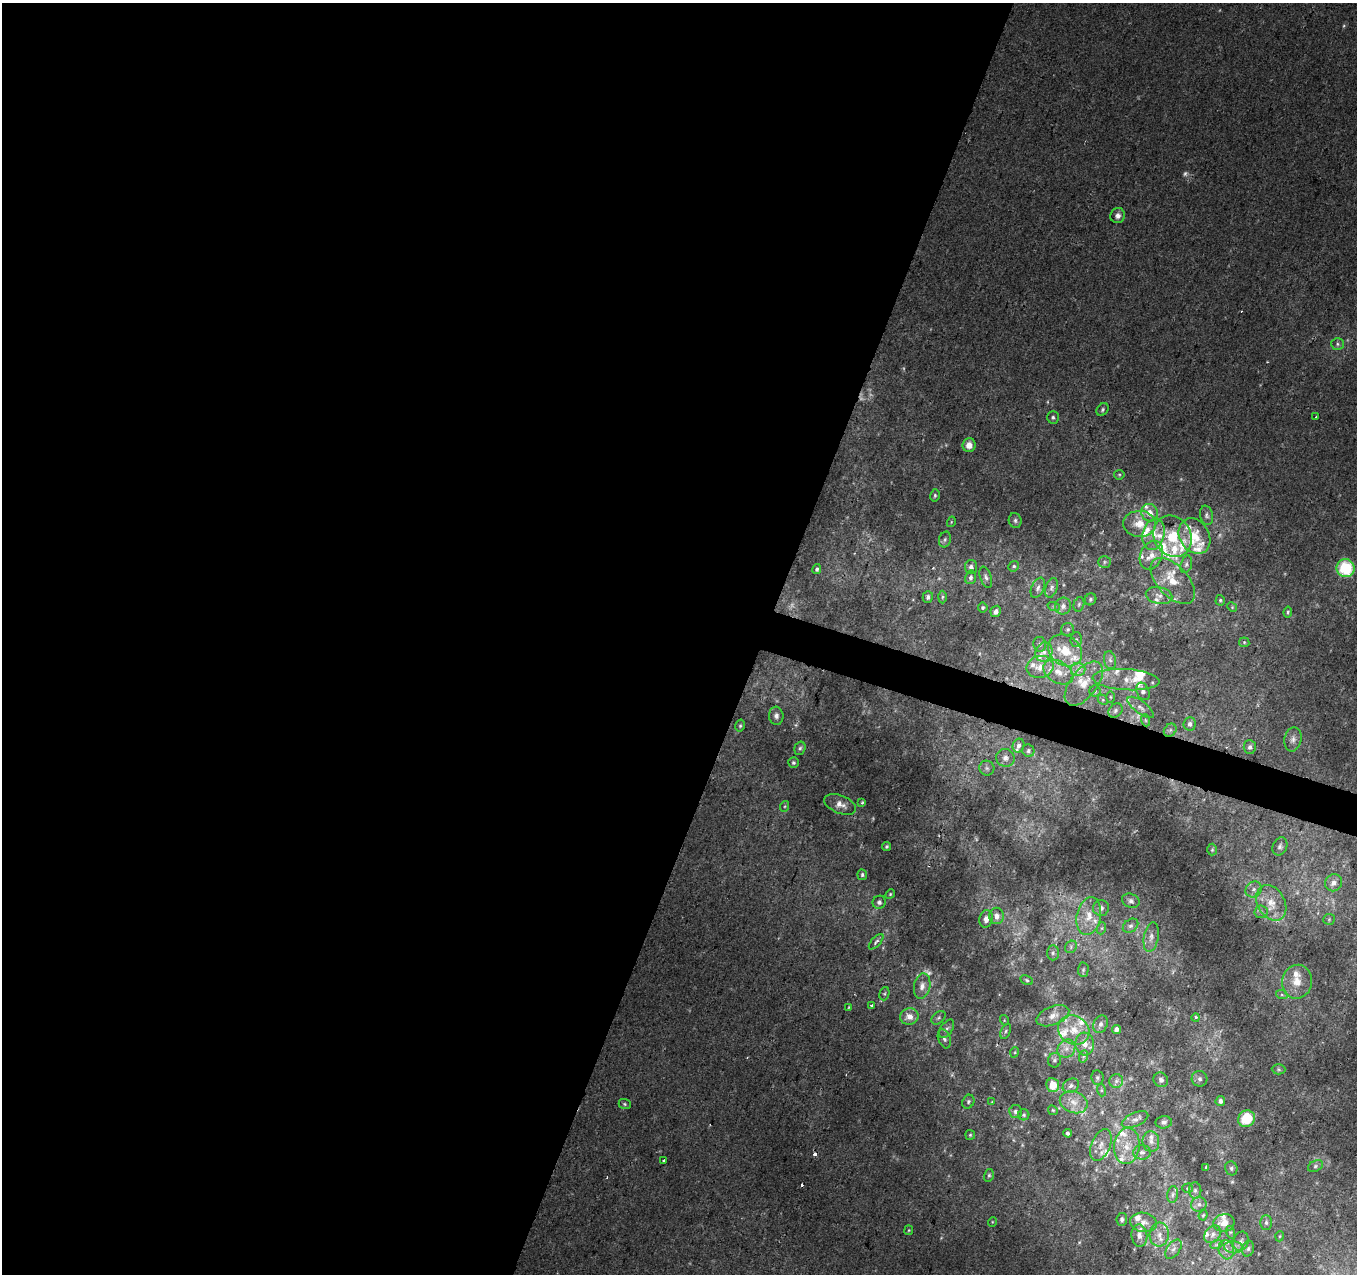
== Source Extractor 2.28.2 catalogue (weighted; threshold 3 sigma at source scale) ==
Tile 5 of 4 x 4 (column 1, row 2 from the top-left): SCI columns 1-1355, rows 2761-4032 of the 5437 x 5587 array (HDU 1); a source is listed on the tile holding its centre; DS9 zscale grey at full resolution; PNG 1359 x 1276 px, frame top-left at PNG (2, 3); each listed source drawn as its Kron ellipse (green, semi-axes under 4 px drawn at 4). Shown black and unused: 58% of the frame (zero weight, under 2 of 3 exposures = <1% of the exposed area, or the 3 px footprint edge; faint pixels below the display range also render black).
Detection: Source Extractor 2.28.2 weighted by HDU 2 'WHT'; one run over the whole footprint, this tile lists its part. Background 0.00973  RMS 0.0053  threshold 0.0238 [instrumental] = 3 sigma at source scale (4.5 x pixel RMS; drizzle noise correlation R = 1.50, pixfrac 1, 0.0396/0.0396 arcsec/px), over >= 5 px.
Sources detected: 236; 10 too faint to see at this stretch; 6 cosmic-ray / hot-pixel residue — neither listed nor drawn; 47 inside a brighter listed object's ellipse — not listed separately; the other 173 listed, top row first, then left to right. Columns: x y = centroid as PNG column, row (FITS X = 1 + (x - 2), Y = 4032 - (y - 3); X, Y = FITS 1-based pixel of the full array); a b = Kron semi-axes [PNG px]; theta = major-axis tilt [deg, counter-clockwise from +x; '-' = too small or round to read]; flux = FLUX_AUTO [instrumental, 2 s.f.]
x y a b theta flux
1118 216 7 7 - 2.7
1337 344 6 6 - 1.3
1103 410 7 5 50 1
1053 417 6 6 - 1.1
1316 417 3 2 - 0.63
969 445 7 6 - 4.7
1119 475 5 5 - 0.66
935 495 6 4 77 0.96
1150 513 9 8 - 5.2
1206 515 10 6 -79 1.7
1015 521 7 6 - 1.4
951 522 5 3 - 0.49
1139 524 16 13 -3 9.1
1154 534 16 10 75 7.1
1173 536 21 18 -61 18
1194 536 19 14 -59 12
945 539 8 6 74 1.3
1151 555 15 11 65 6.3
1104 562 6 5 - 1.1
1186 564 9 5 75 1.5
1014 566 5 5 - 0.93
971 567 7 6 - 2
1346 568 9 9 - 30
817 569 5 4 - 1.1
971 577 7 5 77 1.7
986 577 11 5 -70 1.7
1173 581 28 15 -47 14
1038 588 10 6 66 1.9
1052 588 10 6 71 1.5
1159 595 13 8 -12 3.9
928 597 6 5 - 1.4
942 597 6 4 88 0.89
1091 599 6 5 - 1
1220 600 5 4 - 0.81
1079 604 7 5 74 1
1063 606 8 8 - 2.5
1054 607 6 4 -19 0.8
1232 607 5 4 - 0.61
983 608 5 5 - 0.82
996 611 6 5 - 2.5
1288 612 5 3 - 0.87
1068 629 6 6 - 1.2
1076 639 7 5 89 1.1
1244 642 5 5 - 0.77
1040 644 7 6 - 1.7
1065 651 18 14 -36 14
1044 652 10 8 66 3.3
1110 660 9 6 -79 1.7
1040 667 13 11 12 6.9
1078 670 7 7 - 3.1
1058 672 16 10 -30 7.6
1126 680 33 10 -3 10
1084 684 26 13 52 11
1095 691 5 5 - 0.99
1143 691 9 6 -66 1.9
1110 697 6 4 -89 0.68
1103 700 6 4 -46 0.7
1141 707 16 6 -37 2.6
1115 710 8 6 48 1.6
776 716 9 7 -85 2.1
1145 720 6 4 -71 0.74
1190 724 7 6 - 2.1
740 726 6 4 75 0.86
1170 730 7 5 47 1.6
1293 739 12 8 79 2.6
1018 746 7 5 70 2.2
1250 747 7 6 - 1.8
800 748 7 5 73 1.3
1028 751 6 6 - 1.4
1005 758 9 9 - 3.2
793 763 5 5 - 0.92
987 768 7 7 - 1.8
862 803 4 4 - 0.66
840 804 17 9 -22 4.5
785 806 5 3 - 0.62
887 846 5 4 - 0.82
1280 846 9 7 66 1.8
1212 850 6 5 - 0.83
862 875 5 4 - 1
1333 883 9 8 - 3.4
1254 889 8 7 - 2.4
890 894 5 4 - 0.65
1131 901 9 7 -20 1.9
879 902 7 6 - 1.8
1271 903 19 13 -61 10
1101 908 8 8 - 2.5
1261 912 6 6 - 1.5
997 916 8 7 - 3.5
1089 916 19 12 78 9.6
986 919 9 6 79 3.5
1329 919 6 5 - 0.87
1131 926 8 6 37 1.8
1102 928 6 4 71 0.83
1151 937 15 7 80 3.3
876 942 9 4 48 1.3
1071 947 6 5 - 1.1
1053 953 7 6 - 1.3
1083 970 7 5 88 0.89
1027 980 6 4 -28 0.82
1297 982 17 15 78 9
922 986 13 8 79 3.9
884 994 7 5 72 0.82
1282 995 6 4 -18 0.83
871 1005 3 3 - 1.2
849 1007 4 2 - 0.39
1053 1016 17 9 22 4.7
909 1017 9 8 - 5.3
939 1018 8 5 41 1.1
1196 1018 4 4 - 1.2
1004 1020 5 3 - 0.46
1100 1024 9 7 69 2.4
946 1029 10 6 56 1.8
1116 1029 5 4 - 1.9
1074 1030 16 14 -32 10
1006 1031 8 4 68 1.1
944 1039 10 6 -69 1.7
1085 1044 11 9 -84 4.9
1066 1049 9 8 - 3.5
1015 1052 5 3 - 0.54
1084 1056 6 4 71 0.98
1054 1060 7 6 - 1.2
1279 1069 7 5 -2 0.85
1097 1078 7 6 - 1.2
1200 1079 8 7 - 1.9
1161 1080 8 7 - 2
1116 1081 7 7 - 2
1053 1085 7 6 - 8.6
1071 1086 8 6 32 2
1101 1090 6 4 -72 0.75
1220 1101 5 4 - 1.7
968 1102 7 5 62 1.2
992 1102 4 4 - 0.45
1074 1102 14 10 -22 6
625 1104 6 5 - 0.87
1053 1110 5 4 - 0.68
1016 1111 6 6 - 1.7
1024 1115 5 5 - 1.1
1246 1119 9 8 - 16
1135 1120 14 6 23 2.9
1164 1122 8 6 5 1.6
1068 1133 4 3 - 1.2
970 1135 5 4 - 0.69
1151 1142 10 8 -83 3
1101 1145 17 9 67 5.2
1127 1146 18 12 84 9.3
1142 1152 9 7 -1 2
663 1160 3 3 - 0.6
1315 1166 8 5 28 1.2
1206 1167 3 3 - 0.46
1231 1168 7 6 - 1.2
989 1175 6 5 - 0.91
1188 1188 5 4 - 0.83
1195 1190 8 6 89 1.5
1173 1194 8 5 84 1.6
1199 1204 8 7 - 2
1203 1215 5 4 - 0.69
1122 1219 6 5 - 1.5
992 1222 5 3 - 0.45
1144 1222 13 9 -10 4.6
1266 1222 7 5 -90 1.2
1224 1223 11 8 12 5.6
909 1230 5 4 - 0.57
1230 1232 6 4 -72 0.89
1159 1234 12 9 85 4.8
1213 1234 10 7 47 2.5
1139 1236 11 8 -84 3.6
1280 1236 5 3 - 0.49
1241 1241 10 7 73 2.2
1216 1245 6 4 19 0.78
1233 1247 9 6 -5 2.6
1173 1249 11 6 52 2.3
1248 1249 8 6 74 1.3
1226 1250 9 7 -74 3